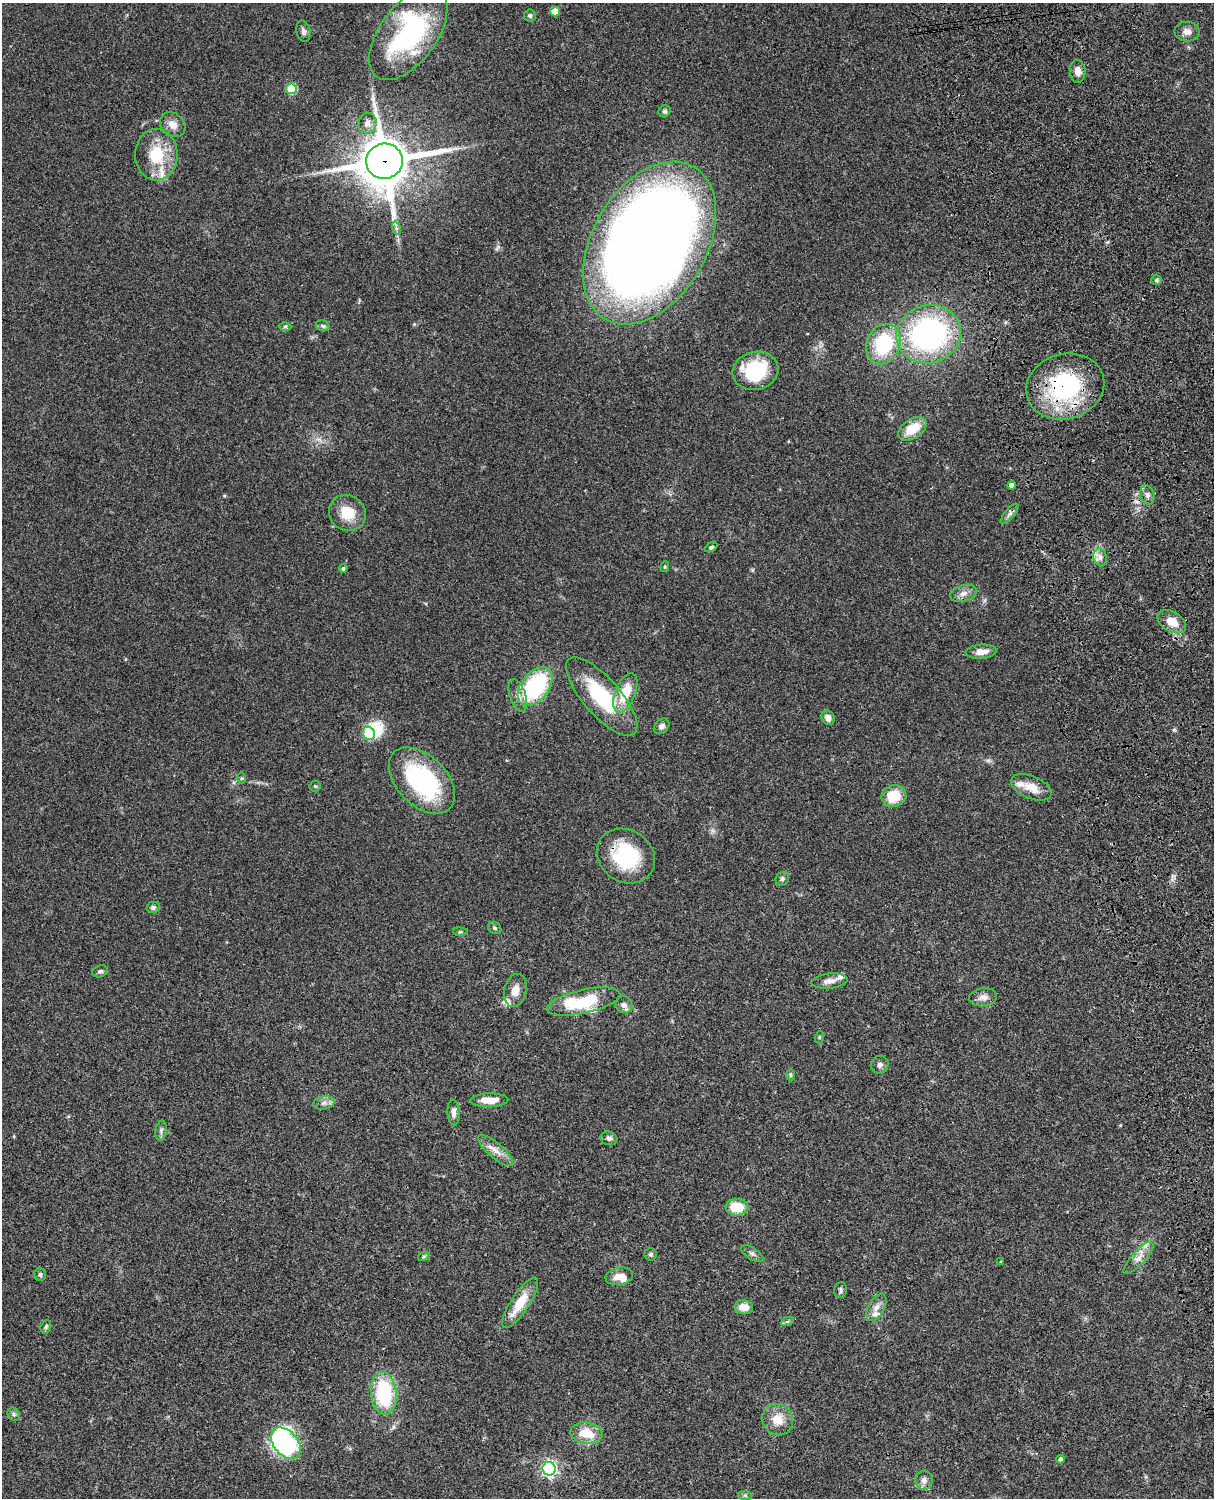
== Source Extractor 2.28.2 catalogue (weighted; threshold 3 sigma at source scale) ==
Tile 6 of 4 x 3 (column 2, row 2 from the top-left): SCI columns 1334-2545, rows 1773-3268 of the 5088 x 4927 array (HDU 1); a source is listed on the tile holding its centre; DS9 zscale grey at full resolution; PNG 1216 x 1500 px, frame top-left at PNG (2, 3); each listed source drawn as its Kron ellipse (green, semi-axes under 4 px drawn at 4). Shown black and unused: <1% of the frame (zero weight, under 3 of 4 exposures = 6% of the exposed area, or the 3 px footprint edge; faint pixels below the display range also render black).
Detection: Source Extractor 2.28.2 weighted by HDU 2 'WHT'; one run over the whole footprint, this tile lists its part. Background 0.0799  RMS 0.0058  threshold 0.0261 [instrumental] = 3 sigma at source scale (4.5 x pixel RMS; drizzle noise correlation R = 1.50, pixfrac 1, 0.05/0.05 arcsec/px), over >= 5 px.
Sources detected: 99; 1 inside a brighter object's white glare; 1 cosmic-ray / hot-pixel residue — neither listed nor drawn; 9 inside a brighter listed object's ellipse — not listed separately; the other 88 listed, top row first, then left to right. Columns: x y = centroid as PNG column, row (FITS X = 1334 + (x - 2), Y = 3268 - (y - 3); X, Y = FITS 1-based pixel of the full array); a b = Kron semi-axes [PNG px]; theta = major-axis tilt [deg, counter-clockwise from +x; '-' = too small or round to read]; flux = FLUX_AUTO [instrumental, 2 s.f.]
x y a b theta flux
555 11 5 5 - 8.6
530 15 6 6 - 1.3
303 31 11 7 -80 2
1187 32 12 10 -4 3.7
408 34 53 28 53 90
1078 71 11 8 -85 4
291 89 5 5 - 26
665 111 6 5 - 1.1
367 123 10 9 - 3.7
173 125 14 11 -40 5.2
156 155 26 21 -90 23
384 161 18 17 - 2400
396 228 7 4 -72 1.1
650 243 88 57 59 970
1156 280 5 4 - 0.92
285 326 6 4 1 0.96
323 326 7 5 -17 1.2
928 334 33 29 16 130
883 344 21 16 68 36
755 371 23 19 13 36
1065 386 39 32 16 72
912 429 16 9 34 14
1011 485 4 4 - 2
1147 495 10 7 -72 2.3
347 513 19 17 -37 13
1009 514 12 5 49 1.9
711 547 7 4 31 1
1100 557 9 6 -75 2.6
665 567 5 4 - 0.66
343 569 4 4 - 1.2
963 593 13 8 17 3.6
1172 622 16 10 -31 8.5
981 652 15 7 4 5.2
535 686 22 13 52 59
625 693 21 10 68 16
518 695 17 8 -72 4.6
602 696 50 18 -49 40
828 718 7 6 - 3.2
662 726 9 6 44 2.3
369 733 7 6 - 27
242 778 6 4 -90 0.69
422 781 40 25 -45 76
315 786 5 5 - 0.77
1031 787 21 11 -22 8.4
894 796 12 10 12 16
626 856 30 26 -35 40
782 879 7 6 - 1.4
153 907 7 5 14 1.4
495 928 7 5 -33 1
460 932 7 4 -7 0.84
100 971 8 5 17 1.4
830 981 18 7 6 3.9
515 990 17 11 79 5.5
983 997 14 9 6 3.5
583 1001 37 12 12 34
624 1005 9 8 - 2.7
820 1037 6 4 71 0.64
880 1065 9 8 - 1.9
790 1075 6 4 90 0.84
489 1100 19 7 2 7.5
324 1103 10 6 10 2.5
454 1112 13 6 -87 2.5
161 1131 10 5 81 1.7
609 1138 8 6 -14 1.6
495 1150 22 7 -41 5.6
737 1207 11 8 -3 15
651 1254 6 6 - 1.1
752 1254 12 5 -33 1.8
424 1256 6 3 19 0.63
1138 1258 21 6 48 4.5
1001 1262 4 3 - 0.49
40 1275 6 6 - 1.3
619 1276 14 8 11 5.9
840 1290 8 6 79 1.3
520 1303 29 9 56 14
744 1307 9 7 -6 6.1
876 1307 15 8 59 3.8
787 1322 7 4 19 0.93
46 1327 7 5 70 0.98
384 1393 21 12 -84 42
14 1414 7 5 -48 1.3
778 1420 16 15 - 9.3
586 1433 16 10 -9 12
286 1443 18 12 -50 110
1060 1459 4 4 - 1.5
549 1469 7 6 - 140
924 1480 9 8 - 2.7
745 1495 7 4 -2 0.92
Overlapping masked pixels (flux is a lower limit): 3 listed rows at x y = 384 161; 1065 386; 626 856
Unlisted compact peaks at least as high as the median listed source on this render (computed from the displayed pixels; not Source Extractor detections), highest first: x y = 224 496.